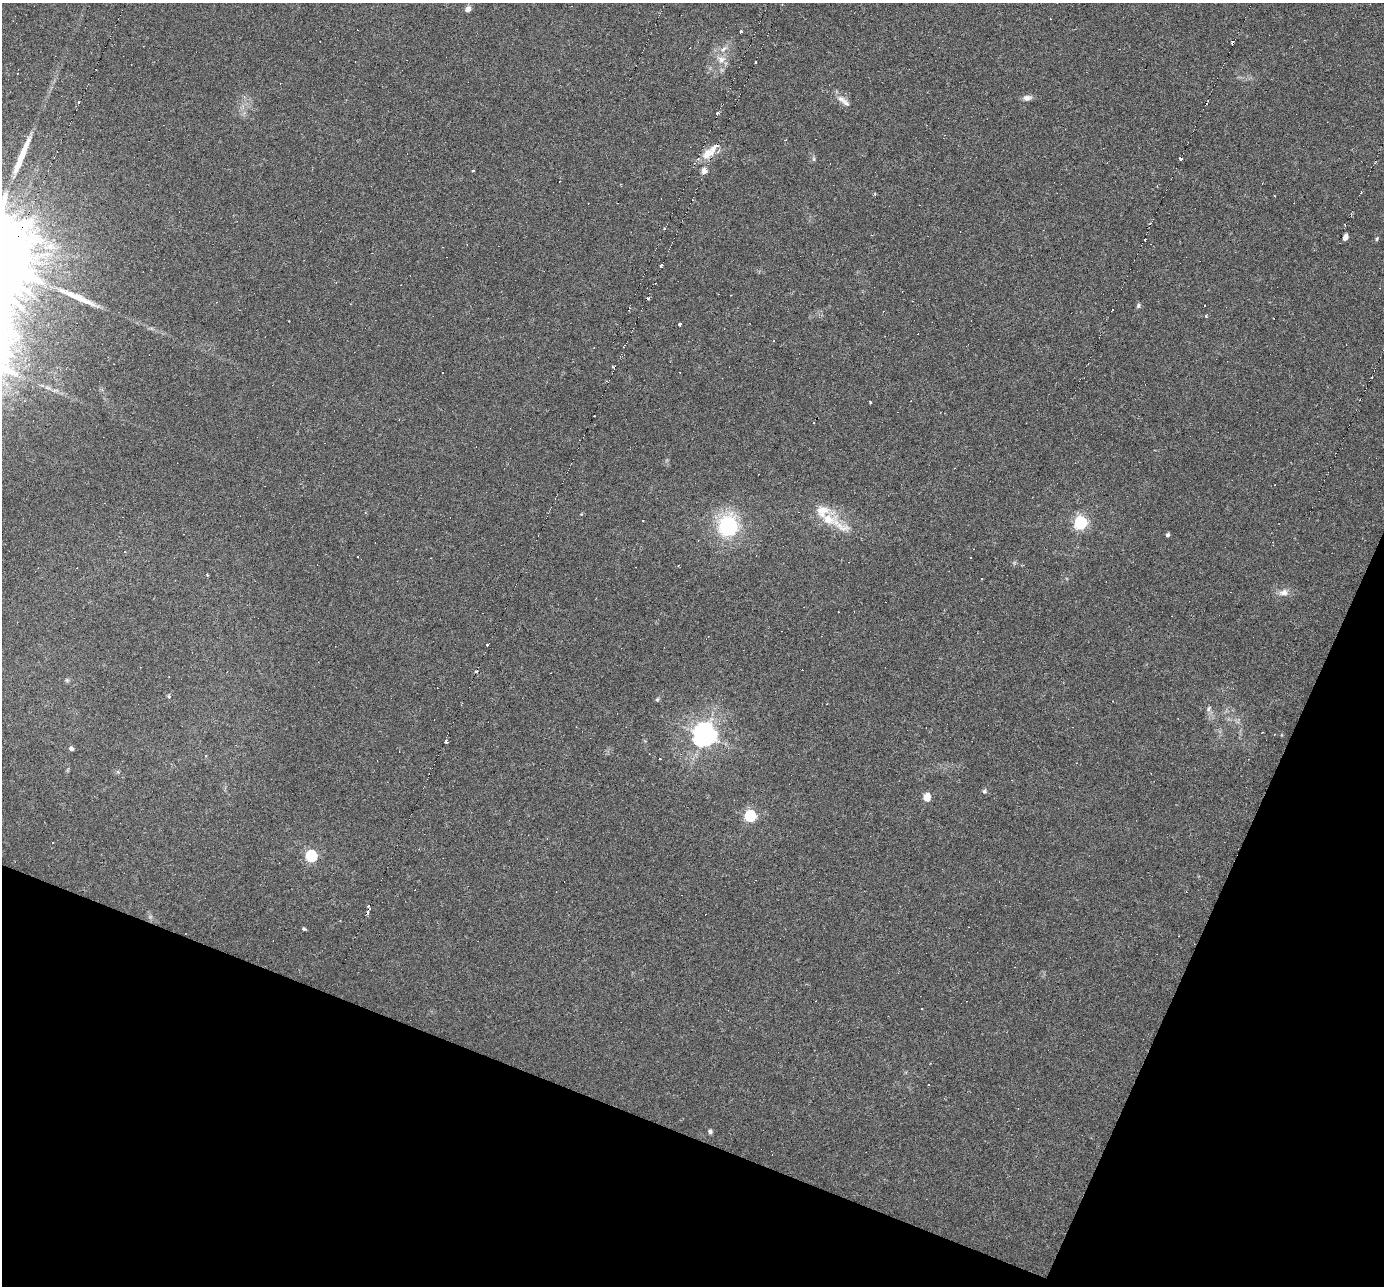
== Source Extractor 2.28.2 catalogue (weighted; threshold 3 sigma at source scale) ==
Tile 15 of 4 x 4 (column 3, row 4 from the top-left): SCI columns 2763-4144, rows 142-1425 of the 5556 x 5578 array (HDU 1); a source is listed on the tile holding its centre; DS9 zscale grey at full resolution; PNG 1386 x 1288 px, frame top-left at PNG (2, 3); no overlay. Shown black and unused: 20% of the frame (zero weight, under 3 of 6 exposures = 2% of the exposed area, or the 3 px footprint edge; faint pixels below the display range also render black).
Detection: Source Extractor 2.28.2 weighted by HDU 2 'WHT'; one run over the whole footprint, this tile lists its part. Background -0.17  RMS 0.0059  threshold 0.0241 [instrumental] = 3 sigma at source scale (4.09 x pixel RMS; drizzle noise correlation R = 1.36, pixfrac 0.8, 0.05/0.05 arcsec/px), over >= 5 px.
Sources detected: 105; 43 cosmic-ray / hot-pixel residue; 1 long thin detection or spike segment (spike, bleed or trail) — not listed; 4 inside a brighter listed object's ellipse — not listed separately; the other 57 listed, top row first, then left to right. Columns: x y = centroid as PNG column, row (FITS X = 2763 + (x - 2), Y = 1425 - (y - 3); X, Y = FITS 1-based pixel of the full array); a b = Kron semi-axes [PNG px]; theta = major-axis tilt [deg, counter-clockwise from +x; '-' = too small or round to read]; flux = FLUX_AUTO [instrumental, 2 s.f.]
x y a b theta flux
468 9 8 6 53 2.4
741 31 3 2 - 0.48
1232 42 4 2 - 1.3
723 49 9 4 36 1.9
721 59 12 10 13 4.5
755 62 3 3 - 2.1
1027 98 11 7 4 2.4
841 99 14 7 -29 3.4
79 102 3 3 - 2.5
717 113 4 4 - 1.1
785 140 3 2 - 0.34
707 154 20 12 52 7.5
814 159 6 5 - 0.94
1181 159 4 2 - 0.78
473 170 4 3 - 0.99
705 171 7 5 -25 2.8
1345 224 3 2 - 0.72
1345 237 5 4 - 3.4
1376 239 5 4 - 0.73
1145 240 2 2 - 0.78
661 266 3 3 - 1.5
74 296 42 8 -22 11
649 298 3 2 - 0.76
1204 305 2 2 - 0.46
1138 306 7 5 75 1
1113 310 2 2 - 0.66
1206 316 3 3 - 1.5
680 324 4 3 - 1.3
613 367 3 2 - 0.75
870 402 3 3 - 1.4
581 514 4 4 - 0.54
828 519 20 15 -28 11
642 520 2 2 - 0.51
1080 523 7 6 - 99
729 526 14 12 -58 77
1168 535 5 4 - 1.1
124 551 3 3 - 0.95
207 575 3 3 - 0.61
1283 592 13 9 10 3.7
488 645 4 3 - 2.6
476 671 5 2 - 0.81
67 680 5 5 - 0.86
169 696 4 3 - 0.87
657 699 6 5 - 0.81
1209 709 8 5 55 1.2
704 735 9 8 - 450
446 741 4 3 - 1.5
71 748 5 5 - 1.5
205 755 4 3 - 0.92
984 791 6 5 - 1.1
927 797 6 5 - 9.7
750 816 6 6 - 63
311 856 6 6 - 69
369 907 5 3 - 1.4
367 911 4 2 - 1.9
304 929 5 4 - 0.67
710 1131 6 5 - 1.2